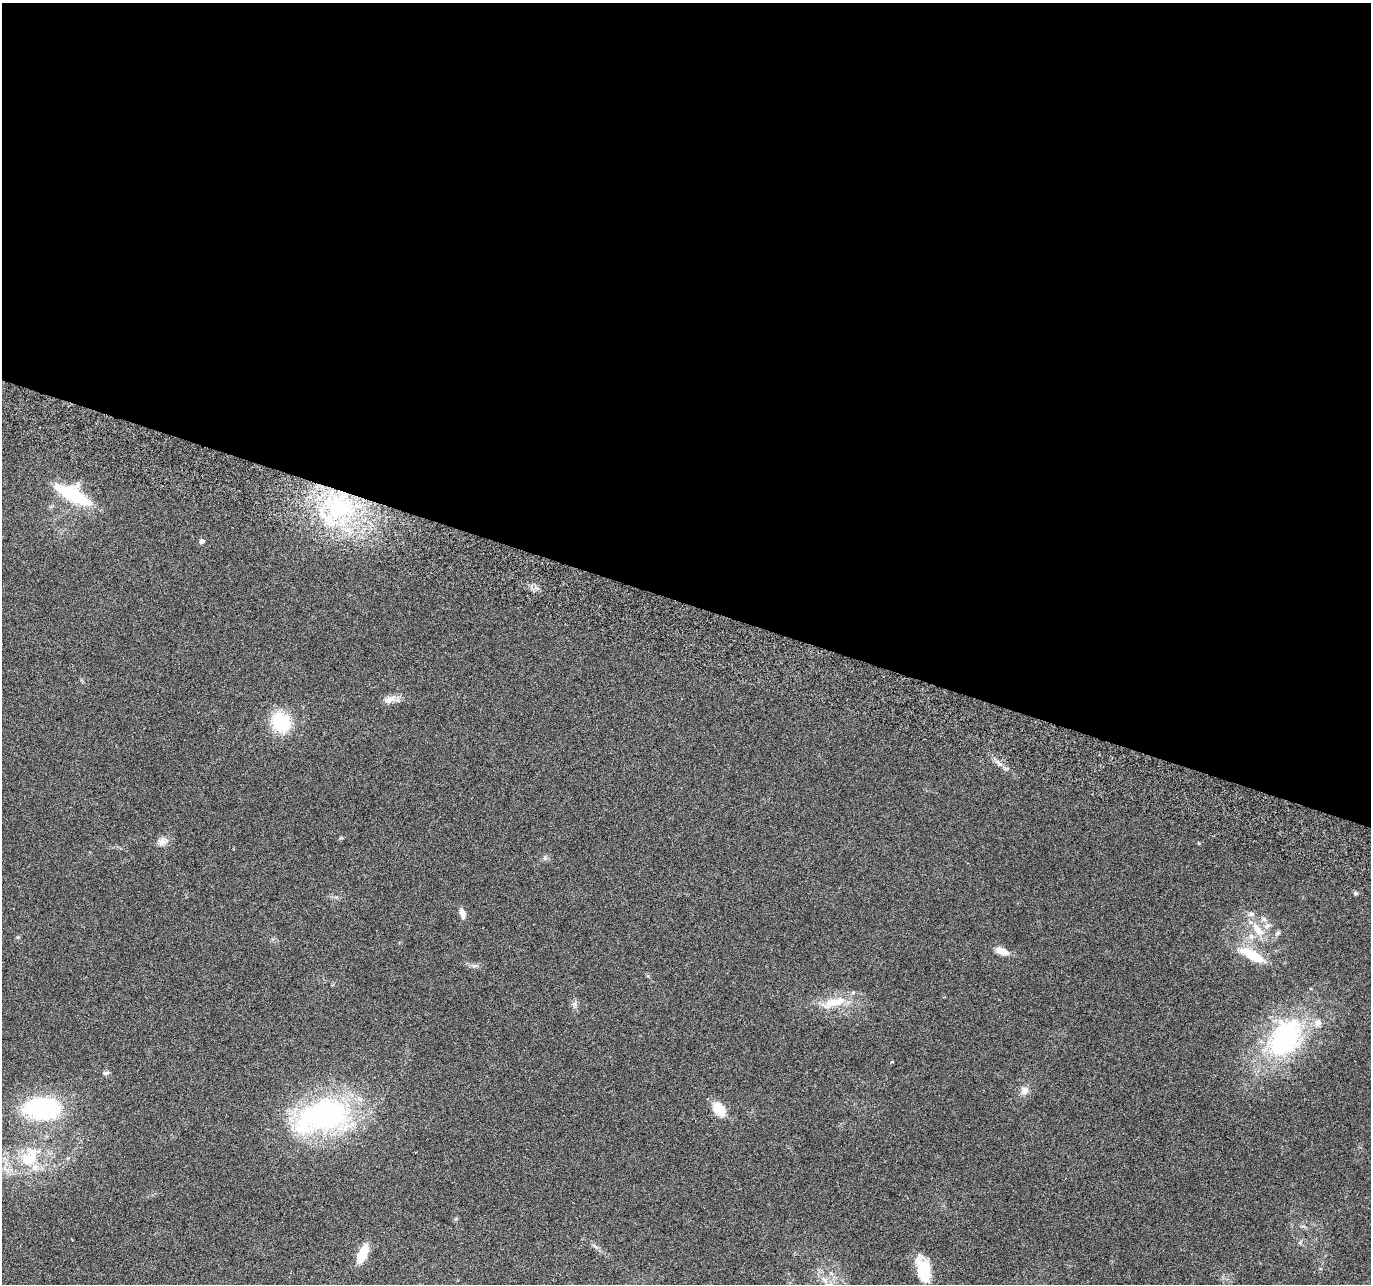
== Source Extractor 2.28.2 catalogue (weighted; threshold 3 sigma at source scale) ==
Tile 3 of 4 x 4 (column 3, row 1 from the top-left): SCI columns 2759-4127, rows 4116-5397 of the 5525 x 5730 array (HDU 1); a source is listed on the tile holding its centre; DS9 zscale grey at full resolution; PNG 1373 x 1286 px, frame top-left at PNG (2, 3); no overlay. Shown black and unused: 47% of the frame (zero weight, under 3 of 6 exposures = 3% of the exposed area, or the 3 px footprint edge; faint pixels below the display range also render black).
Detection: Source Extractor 2.28.2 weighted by HDU 2 'WHT'; one run over the whole footprint, this tile lists its part. Background 0.0499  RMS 0.0043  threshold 0.0178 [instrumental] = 3 sigma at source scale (4.09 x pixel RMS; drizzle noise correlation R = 1.36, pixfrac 0.8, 0.0396/0.0396 arcsec/px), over >= 5 px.
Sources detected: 35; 8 inside a brighter listed object's ellipse — not listed separately; the other 27 listed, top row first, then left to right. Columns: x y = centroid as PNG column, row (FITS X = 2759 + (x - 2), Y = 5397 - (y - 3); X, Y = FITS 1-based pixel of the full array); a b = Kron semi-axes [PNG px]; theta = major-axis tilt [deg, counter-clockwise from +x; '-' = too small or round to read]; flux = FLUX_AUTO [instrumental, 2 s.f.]
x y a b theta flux
72 494 38 14 -27 25
339 507 42 37 -5 59
202 541 5 5 - 1.4
390 699 20 8 24 3.2
281 722 19 17 -50 21
162 841 14 10 37 2.7
1356 893 5 5 - 0.68
462 913 12 6 -72 2.6
1264 919 8 6 -22 1.2
1258 929 24 10 -52 6.9
1278 933 9 4 36 0.87
18 937 5 4 - 0.5
1002 951 17 8 -20 3.9
1252 956 35 11 -27 12
474 966 6 5 - 0.83
833 1002 37 12 15 10
575 1004 8 6 -69 1.3
1285 1038 59 40 53 61
892 1062 3 3 - 0.37
106 1073 9 5 8 0.93
1024 1090 11 10 - 2.7
42 1108 43 25 -2 43
719 1109 18 12 -53 7.3
323 1116 64 35 14 91
29 1158 26 18 55 16
363 1253 23 10 68 6.8
924 1270 26 13 -79 14
Overlapping masked pixels (flux is a lower limit): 1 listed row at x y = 339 507
Unlisted compact peaks at least as high as the median listed source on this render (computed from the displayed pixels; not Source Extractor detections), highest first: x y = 1000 764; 1199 843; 545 858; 341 838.